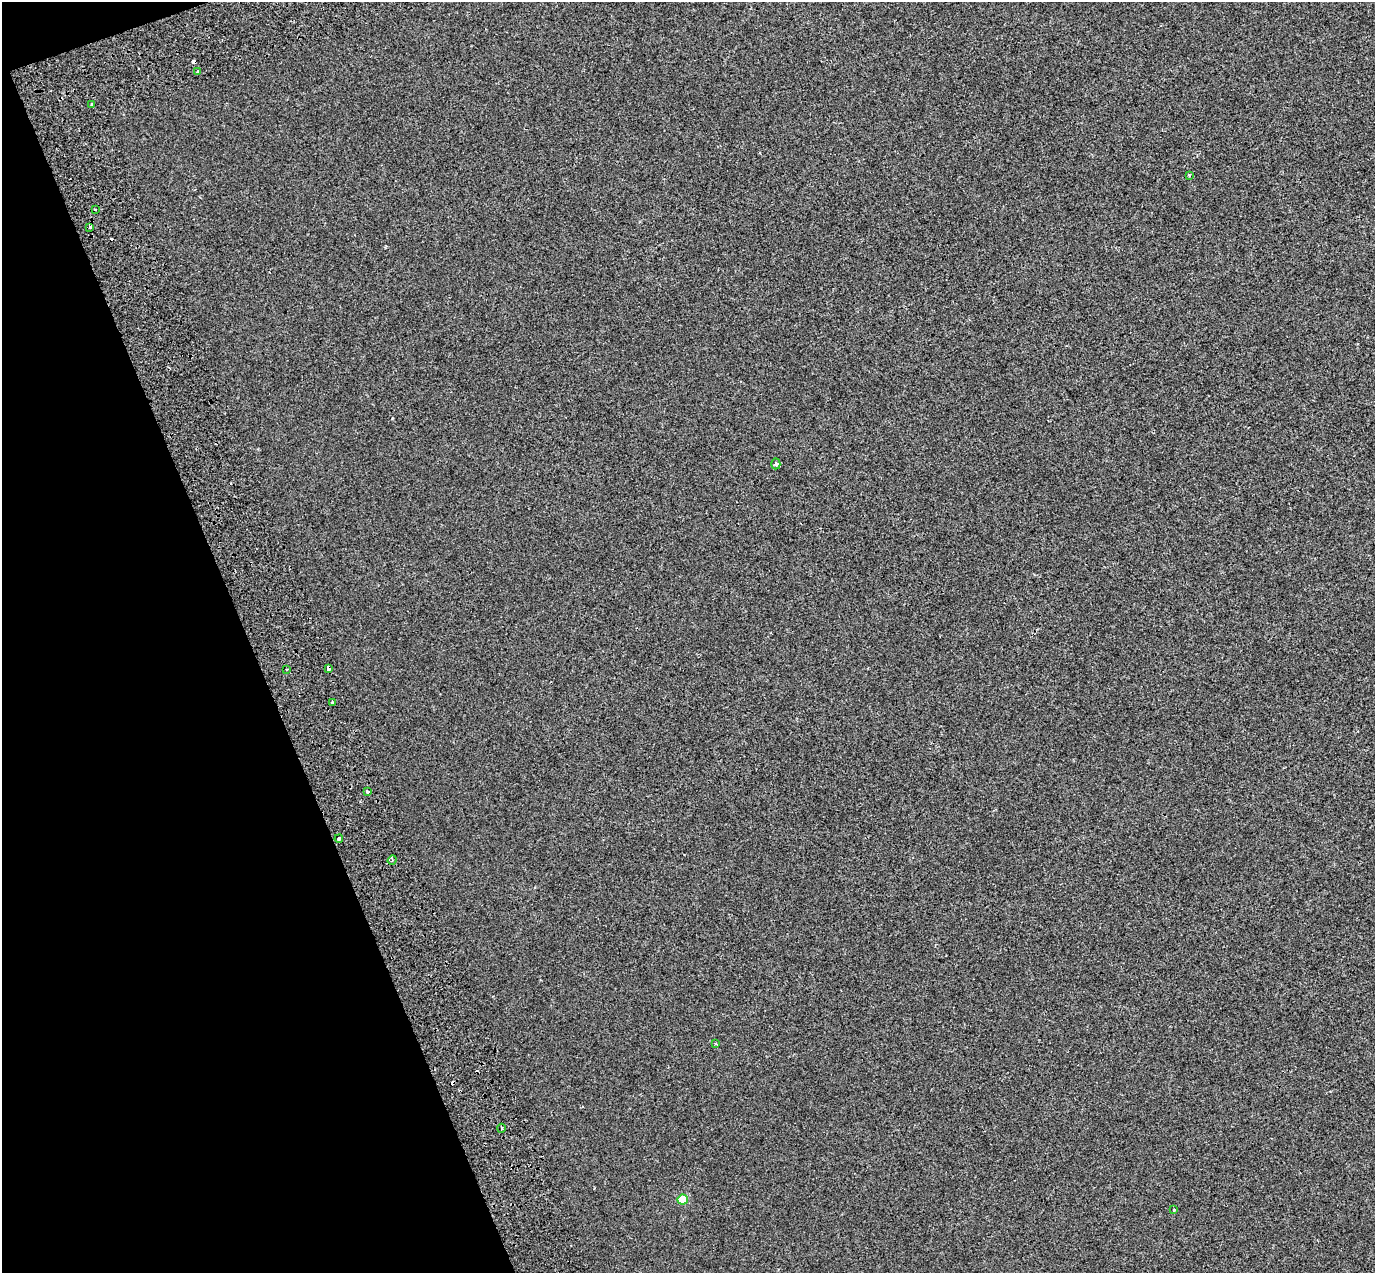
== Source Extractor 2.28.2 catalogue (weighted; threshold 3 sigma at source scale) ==
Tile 5 of 4 x 4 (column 1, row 2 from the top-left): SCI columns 99-1471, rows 2786-4056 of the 5685 x 5518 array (HDU 1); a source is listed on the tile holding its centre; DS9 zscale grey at full resolution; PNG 1377 x 1275 px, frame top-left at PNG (2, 2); each listed source drawn as its Kron ellipse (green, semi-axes under 4 px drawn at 4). Shown black and unused: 18% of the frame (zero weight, under 2 of 3 exposures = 7% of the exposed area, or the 3 px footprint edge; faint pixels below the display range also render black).
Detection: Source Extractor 2.28.2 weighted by HDU 2 'WHT'; one run over the whole footprint, this tile lists its part. Background -6.06e-04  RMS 0.0045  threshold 0.0203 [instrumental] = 3 sigma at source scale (4.5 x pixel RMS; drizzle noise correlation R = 1.50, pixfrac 1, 0.0396/0.0396 arcsec/px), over >= 5 px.
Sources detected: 20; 4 cosmic-ray / hot-pixel residue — neither listed nor drawn; the other 16 listed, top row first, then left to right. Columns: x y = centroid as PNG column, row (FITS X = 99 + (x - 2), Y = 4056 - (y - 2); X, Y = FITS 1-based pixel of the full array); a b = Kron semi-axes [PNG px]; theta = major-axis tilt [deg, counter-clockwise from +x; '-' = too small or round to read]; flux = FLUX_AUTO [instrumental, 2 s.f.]
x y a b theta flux
197 71 3 2 - 0.58
92 104 3 3 - 0.73
1189 175 3 3 - 0.6
95 209 3 2 - 0.91
90 227 3 3 - 3.6
776 464 5 4 - 0.84
287 669 2 2 - 0.33
328 669 4 3 - 2
332 702 3 3 - 1.3
367 792 3 3 - 3.1
339 839 4 3 - 1.5
392 860 5 4 - 0.67
716 1044 3 3 - 0.62
501 1128 4 3 - 1.4
683 1199 5 5 - 12
1174 1210 3 3 - 1.8
Overlapping masked pixels (flux is a lower limit): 1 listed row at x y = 328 669